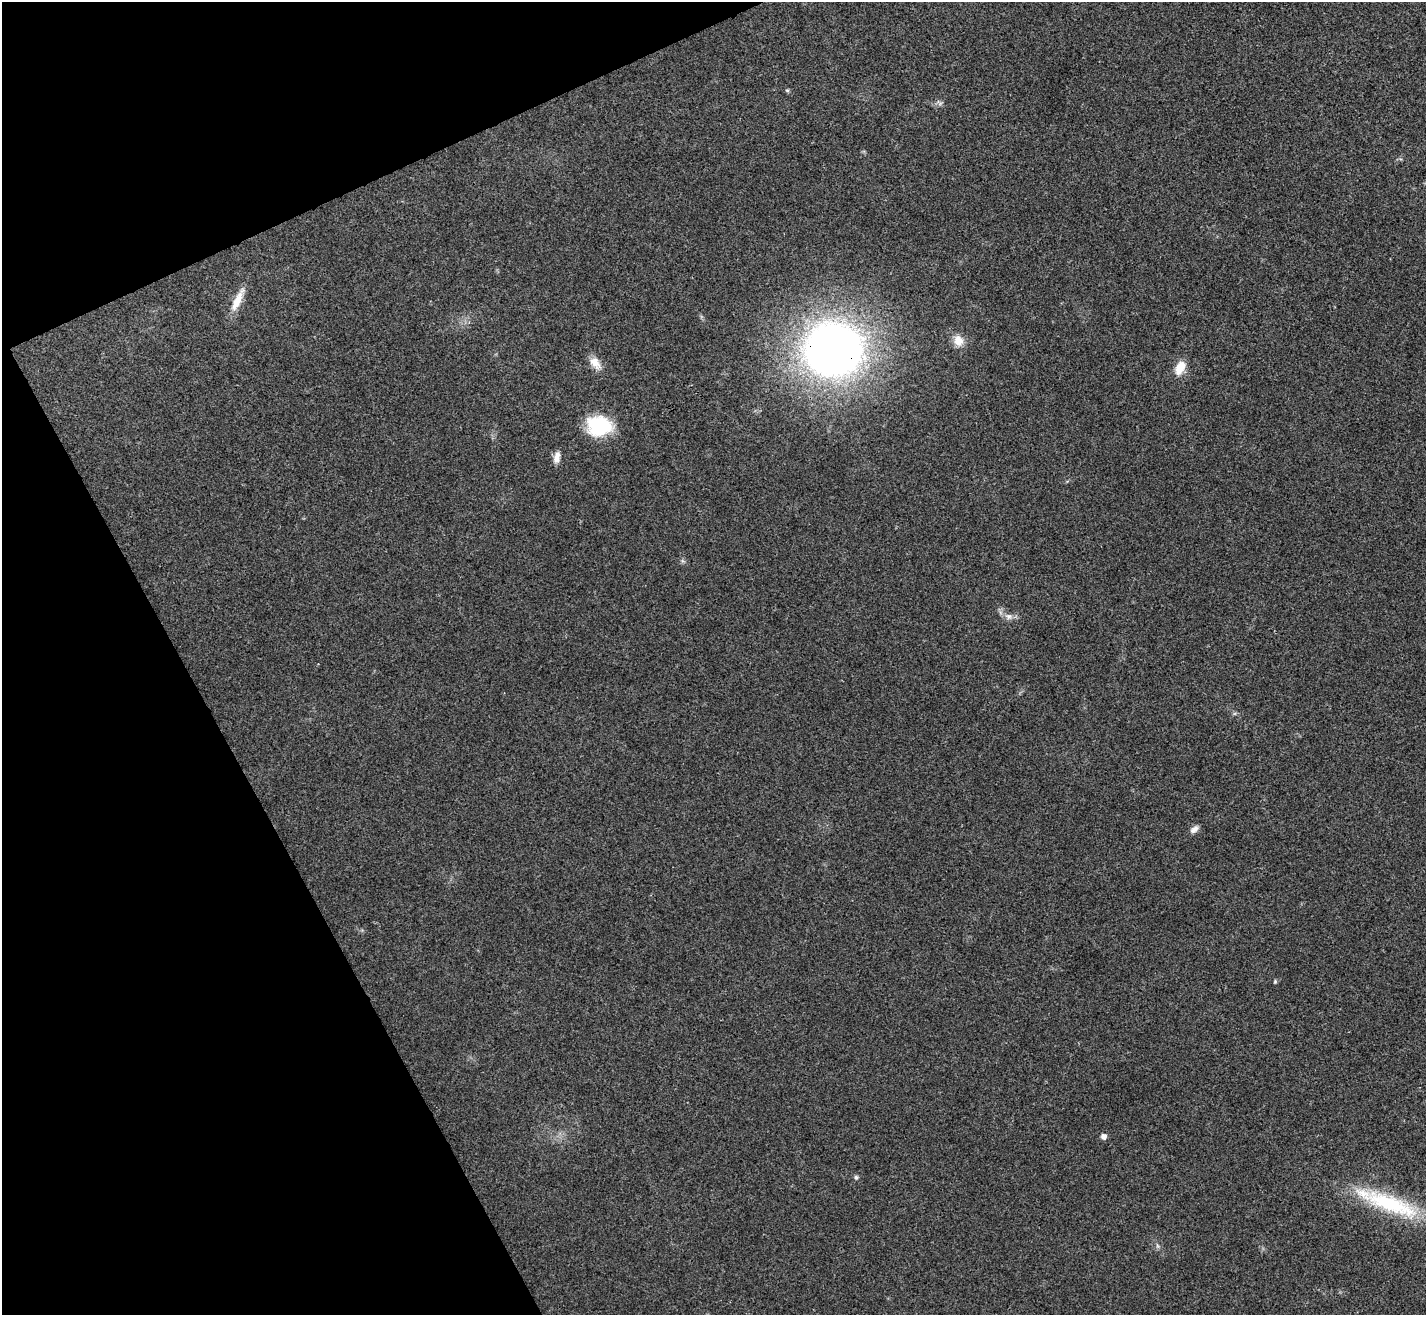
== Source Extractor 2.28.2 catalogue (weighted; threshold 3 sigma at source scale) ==
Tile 5 of 4 x 4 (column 1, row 2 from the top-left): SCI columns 3-1426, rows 2781-4093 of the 5705 x 5696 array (HDU 1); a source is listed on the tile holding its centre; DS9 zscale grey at full resolution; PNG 1428 x 1317 px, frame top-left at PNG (2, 2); no overlay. Shown black and unused: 21% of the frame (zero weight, under 3 of 4 exposures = <1% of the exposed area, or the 3 px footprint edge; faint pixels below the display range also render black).
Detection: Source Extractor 2.28.2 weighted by HDU 2 'WHT'; one run over the whole footprint, this tile lists its part. Background 0.0219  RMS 0.0042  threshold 0.0191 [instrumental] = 3 sigma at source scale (4.5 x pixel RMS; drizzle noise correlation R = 1.50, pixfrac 1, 0.05/0.05 arcsec/px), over >= 5 px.
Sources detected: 16; all 16 listed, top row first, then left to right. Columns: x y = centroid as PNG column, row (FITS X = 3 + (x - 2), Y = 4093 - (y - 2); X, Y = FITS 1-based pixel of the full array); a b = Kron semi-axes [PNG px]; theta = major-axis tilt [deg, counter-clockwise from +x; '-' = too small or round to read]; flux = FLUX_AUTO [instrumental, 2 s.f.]
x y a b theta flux
787 90 5 5 - 0.63
238 300 35 9 63 7.3
958 341 15 13 -73 5
833 350 57 52 2 310
595 363 19 11 -51 5.1
1180 368 16 10 62 7.3
599 426 28 21 -4 26
557 457 15 8 79 3.1
683 561 6 6 - 0.87
1009 616 12 9 -12 2.8
1194 829 11 6 37 2.3
1275 981 6 4 76 0.6
1103 1136 5 5 - 2.5
856 1177 6 6 - 0.84
1391 1204 81 21 -21 44
1157 1246 9 4 -81 0.89
Overlapping masked pixels (flux is a lower limit): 1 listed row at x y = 833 350